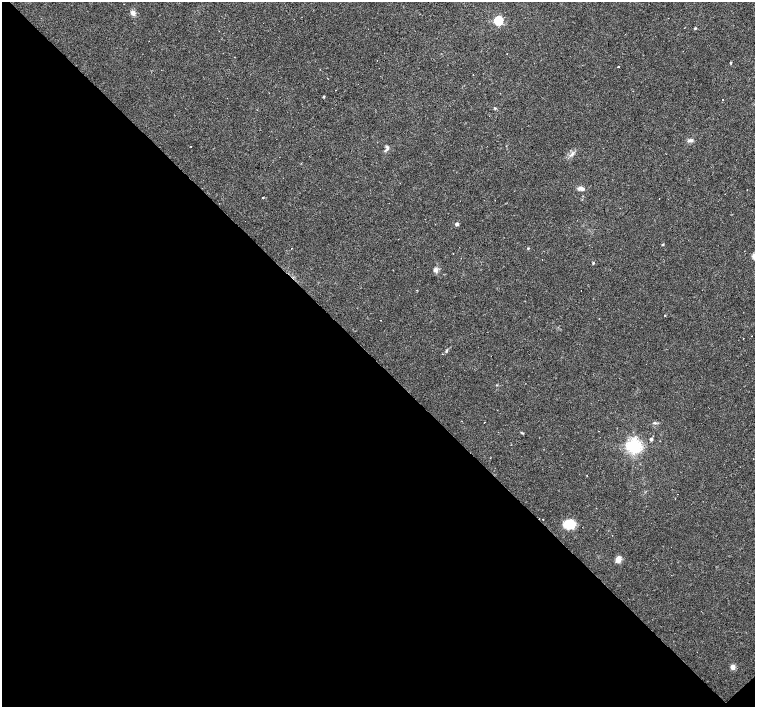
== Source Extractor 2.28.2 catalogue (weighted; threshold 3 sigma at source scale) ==
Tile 14 of 4 x 4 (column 2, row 4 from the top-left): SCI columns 1506-3010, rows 150-1559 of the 6020 x 6003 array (HDU 1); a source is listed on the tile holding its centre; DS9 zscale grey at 2 x 2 block average (1 PNG px = mean of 2 x 2 image px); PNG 757 x 709 px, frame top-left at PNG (2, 2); no overlay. Shown black and unused: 49% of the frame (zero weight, under 2 of 3 exposures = <1% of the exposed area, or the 3 px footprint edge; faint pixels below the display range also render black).
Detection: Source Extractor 2.28.2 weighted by HDU 2 'WHT'; one run over the whole footprint, this tile lists its part. Background 0.0355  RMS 0.0036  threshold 0.0163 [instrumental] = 3 sigma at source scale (4.5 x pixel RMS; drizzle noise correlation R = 1.50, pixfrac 1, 0.0396/0.0396 arcsec/px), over >= 5 px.
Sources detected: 45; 8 cosmic-ray / hot-pixel residue — not listed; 4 inside a brighter listed object's ellipse — not listed separately; the other 33 listed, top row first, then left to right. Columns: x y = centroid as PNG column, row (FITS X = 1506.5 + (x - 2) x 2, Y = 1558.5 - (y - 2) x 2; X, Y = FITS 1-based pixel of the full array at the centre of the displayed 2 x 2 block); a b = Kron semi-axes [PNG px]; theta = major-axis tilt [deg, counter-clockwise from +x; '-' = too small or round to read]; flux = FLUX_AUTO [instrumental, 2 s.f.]
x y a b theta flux
133 13 5 5 - 3.4
498 21 4 3 - 70
695 28 3 2 - 0.95
730 63 2 2 - 0.82
618 67 2 2 - 11
324 97 3 2 - 1
723 100 2 2 - 2.9
495 108 4 3 - 0.89
689 140 8 3 46 1.7
191 146 2 2 - 0.69
387 147 6 3 -69 1.6
572 154 8 3 34 2.3
581 188 8 4 -12 4.2
263 198 2 2 - 11
457 224 3 3 - 3
663 244 2 2 - 1.1
528 248 3 2 - 0.61
593 263 3 3 - 0.76
436 270 6 4 44 2.6
581 291 2 2 - 0.91
665 315 2 2 - 3.2
752 336 2 2 - 0.41
446 351 5 3 - 1.2
497 385 3 2 - 0.54
655 423 6 3 1 1.4
522 433 5 2 - 0.64
651 439 3 3 - 2.6
634 446 4 4 - 300
490 458 2 2 - 0.89
543 519 2 2 - 0.33
570 524 13 9 -71 11
618 559 3 3 - 22
733 667 3 3 - 14